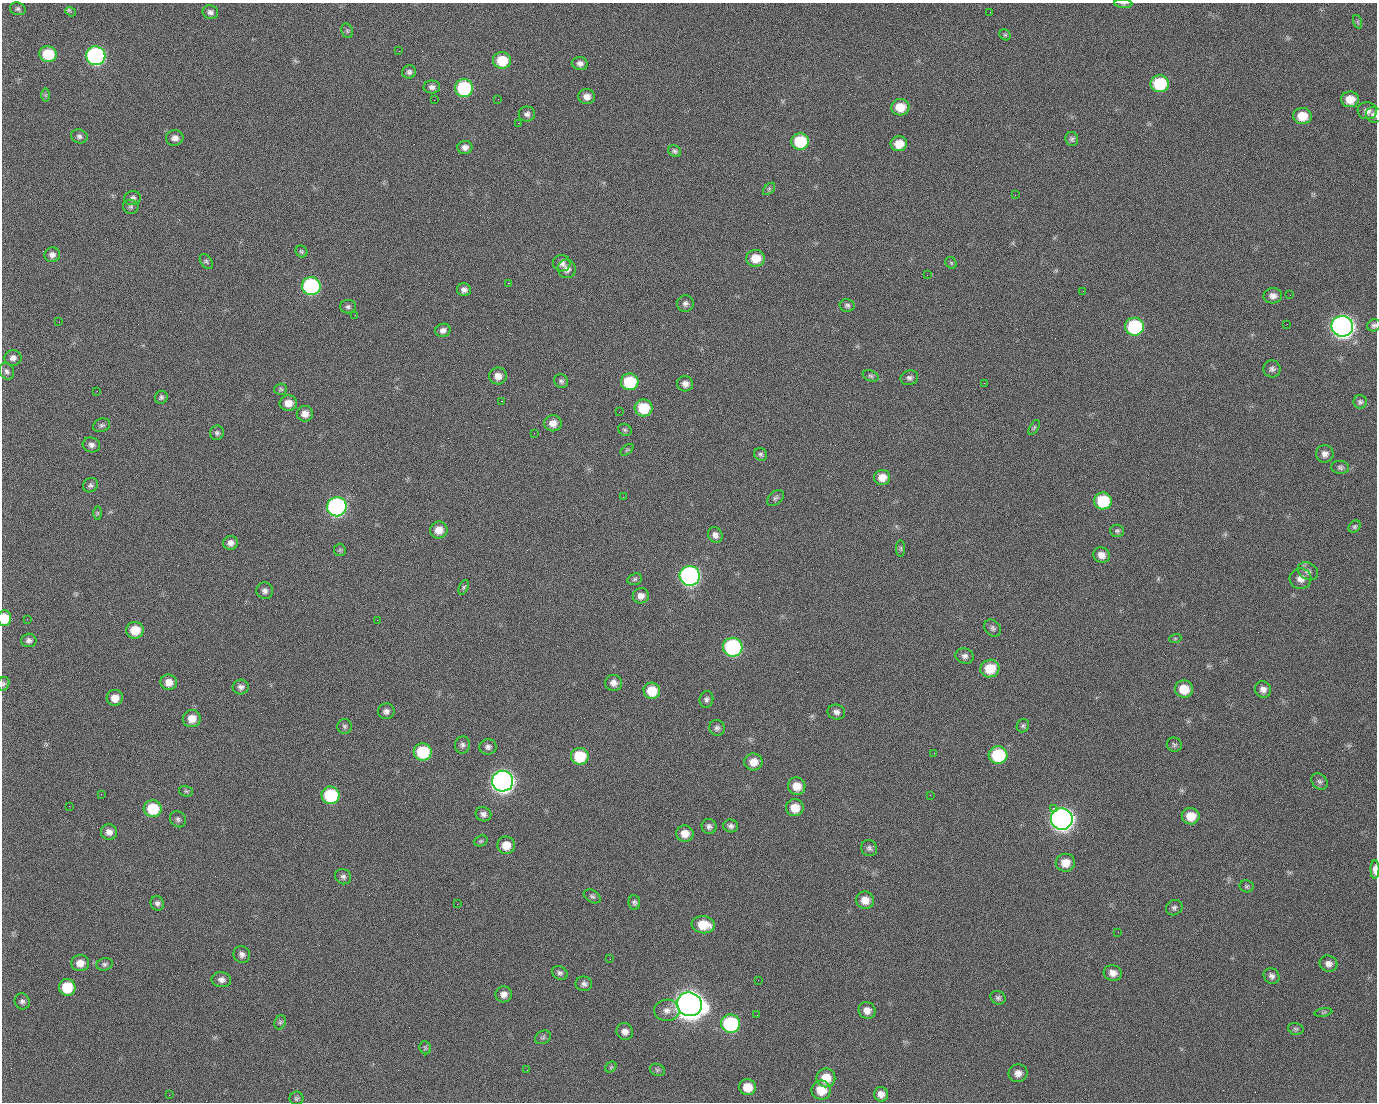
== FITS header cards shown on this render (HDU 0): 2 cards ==
NAXIS1  =                 1375 / length of data axis 1
NAXIS2  =                 1100 / length of data axis 2

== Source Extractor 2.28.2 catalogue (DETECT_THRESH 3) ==
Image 1375 x 1100 px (HDU 0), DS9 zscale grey, 1 PNG px = 1 image px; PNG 1379 x 1104 px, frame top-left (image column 1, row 1100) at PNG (2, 3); each listed source drawn as its Kron ellipse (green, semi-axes under 4 px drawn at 4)
Background 1450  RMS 28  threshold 85.2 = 3 sigma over >= 5 px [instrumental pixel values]
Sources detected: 218; all 218 listed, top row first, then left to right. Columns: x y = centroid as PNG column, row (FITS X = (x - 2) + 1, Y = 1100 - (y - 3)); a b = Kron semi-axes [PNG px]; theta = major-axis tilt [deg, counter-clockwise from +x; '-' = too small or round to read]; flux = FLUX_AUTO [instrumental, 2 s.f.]
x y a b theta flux
1123 3 9 3 -4 3.2e+03
18 9 8 6 -17 4.5e+03
71 12 6 3 -38 5.8e+03
210 12 8 7 - 7.1e+03
990 12 3 2 - 1.7e+03
1358 22 7 4 -71 3.0e+03
347 31 7 5 -70 3.0e+03
1005 35 6 5 - 2.9e+03
399 51 2 2 - 2.1e+04
48 54 8 8 - 7.5e+04
96 56 10 9 - 5.1e+05
502 60 9 8 - 5.9e+04
580 63 8 6 -11 8.7e+03
409 72 7 6 - 5.4e+03
1160 84 9 8 - 1.1e+05
432 87 8 6 3 7.0e+03
464 88 9 9 - 1.8e+05
45 95 7 4 90 2.8e+03
587 97 8 7 - 1.2e+04
498 99 2 2 - 1.1e+03
1350 99 9 8 - 2.6e+04
434 100 2 2 - 3.6e+03
900 107 9 8 - 3.6e+04
1367 111 9 8 - 1.0e+04
527 114 8 7 - 7.3e+03
1374 115 8 7 - 6.6e+03
1302 116 9 8 - 3.6e+04
518 123 2 2 - 2.4e+04
79 136 8 7 - 5.8e+03
175 138 9 7 2 1.0e+04
1072 139 7 6 - 4.5e+03
800 141 9 8 - 9.2e+04
899 144 8 7 - 3.0e+04
465 147 7 6 - 9.3e+03
675 151 7 5 -34 4.6e+03
769 189 7 4 46 3.3e+03
1015 195 2 2 - 6.9e+03
133 198 8 7 - 6.0e+03
131 207 8 7 - 4.8e+03
301 251 6 5 - 3.3e+03
52 255 8 7 - 8.8e+03
756 258 9 8 - 3.3e+04
206 261 8 5 -53 3.5e+03
562 263 9 8 - 1.0e+04
951 263 6 5 - 3.0e+03
567 269 9 9 - 1.1e+04
927 275 2 2 - 8.5e+02
508 283 2 2 - 5.7e+04
311 286 9 9 - 3.2e+05
464 290 7 6 - 7.8e+03
1083 291 2 2 - 3.2e+03
1290 295 2 2 - 2.0e+03
1273 296 9 7 4 1.1e+04
685 304 8 8 - 6.9e+03
847 305 7 6 - 4.8e+03
348 307 8 6 0 4.8e+03
355 315 2 2 - 9.5e+02
59 322 3 2 - 1.4e+03
1287 324 2 2 - 1.0e+03
1374 325 7 6 - 4.8e+03
1342 326 11 10 - 1.5e+06
1134 327 9 9 - 1.8e+05
443 330 8 6 20 8.7e+03
13 358 8 8 - 8.9e+03
1272 369 8 8 - 6.7e+03
7 371 8 7 - 6.6e+03
498 376 9 8 - 1.6e+04
871 376 8 5 -19 3.9e+03
909 378 9 7 19 6.4e+03
561 381 7 6 - 5.1e+03
630 382 9 8 - 9.4e+04
984 383 2 2 - 1.9e+04
685 384 8 7 - 1.0e+04
281 389 6 5 - 3.2e+03
97 391 2 2 - 1.2e+03
161 397 7 6 - 4.4e+03
501 401 3 2 - 5.9e+04
1360 402 6 6 - 4.8e+03
288 403 9 8 - 1.9e+04
644 408 9 8 - 7.0e+04
619 412 2 2 - 8.1e+02
305 414 8 8 - 1.4e+04
553 423 9 8 - 1.5e+04
102 425 9 6 20 4.7e+03
1034 427 8 4 57 3.2e+03
625 430 7 5 -27 3.7e+03
217 433 7 7 - 4.9e+03
534 433 2 2 - 7.6e+02
91 445 9 7 -16 8.2e+03
627 450 7 4 37 3.1e+03
761 454 7 6 - 4.6e+03
1325 454 9 8 - 1.0e+04
1340 467 9 6 -7 5.0e+03
882 477 8 7 - 2.0e+04
90 485 8 6 34 5.4e+03
623 497 2 2 - 3.1e+03
775 498 9 6 41 5.1e+03
1103 501 9 8 - 8.9e+04
337 507 9 9 - 5.7e+05
97 513 7 4 90 2.7e+03
1354 527 7 5 45 3.5e+03
439 530 9 8 - 2.1e+04
1117 531 7 6 - 4.2e+03
715 535 8 7 - 9.3e+03
231 543 7 7 - 1.0e+04
901 548 8 4 -90 3.4e+03
340 550 6 6 - 3.2e+03
1101 555 8 7 - 1.4e+04
1308 571 11 8 -30 8.7e+03
690 576 10 10 - 6.8e+05
635 579 7 5 18 4.0e+03
1300 579 11 10 - 1.4e+04
464 587 8 4 67 3.1e+03
265 591 8 8 - 8.1e+03
641 596 8 7 - 1.2e+04
4 618 8 6 -90 3.6e+04
27 619 2 2 - 3.9e+03
377 620 2 2 - 1.1e+04
993 628 9 7 -49 6.0e+03
135 630 9 8 - 4.1e+04
1175 639 6 4 20 2.7e+03
29 640 7 7 - 6.3e+03
733 647 10 9 - 3.2e+05
965 656 9 7 -18 8.0e+03
990 669 9 9 - 4.6e+04
169 682 8 7 - 1.9e+04
613 683 8 8 - 1.1e+04
3 684 7 5 65 3.8e+03
241 687 8 7 - 7.4e+03
1184 689 9 8 - 3.8e+04
1263 689 8 8 - 1.0e+04
652 691 8 8 - 4.4e+04
115 698 8 8 - 1.9e+04
706 699 8 6 75 5.5e+03
386 711 8 8 - 7.8e+03
836 712 9 7 -15 8.0e+03
192 719 9 8 - 2.2e+04
345 726 7 7 - 4.8e+03
1023 726 7 6 - 3.9e+03
717 728 8 7 - 6.2e+03
462 745 9 7 84 6.1e+03
1174 745 7 7 - 4.6e+03
488 747 8 7 - 7.0e+03
423 752 9 8 - 9.7e+04
934 753 3 2 - 1.7e+03
998 755 9 9 - 1.2e+05
580 756 9 8 - 7.1e+04
753 762 9 8 - 2.1e+04
502 781 10 10 - 1.5e+06
1319 781 9 7 -44 5.5e+03
797 786 9 8 - 2.3e+04
186 791 7 5 -14 3.5e+03
101 794 3 2 - 2.7e+03
331 795 9 8 - 1.3e+05
930 795 2 2 - 6.5e+03
69 806 2 2 - 8.2e+02
795 808 9 8 - 2.9e+04
1053 808 2 2 - 1.6e+04
153 809 9 8 - 7.2e+04
483 814 8 7 - 7.8e+03
1191 816 9 8 - 3.0e+04
178 819 8 7 - 5.4e+03
1062 819 11 10 - 1.5e+06
709 826 7 7 - 6.7e+03
731 826 7 6 - 6.3e+03
109 832 8 7 - 1.2e+04
685 834 8 8 - 1.9e+04
481 841 7 5 20 3.4e+03
506 845 9 9 - 2.7e+04
869 848 8 7 - 5.8e+03
1065 863 9 9 - 2.2e+04
1375 869 9 4 90 1.6e+04
343 877 8 7 - 6.2e+03
1247 886 7 6 - 3.5e+03
592 896 9 6 -31 4.5e+03
865 900 9 8 - 2.0e+04
634 902 7 6 - 4.8e+03
157 903 7 6 - 5.8e+03
457 904 2 2 - 1.5e+03
1174 908 8 7 - 5.6e+03
703 925 12 8 -8 4.2e+04
1118 932 3 2 - 2.4e+03
242 954 9 8 - 8.6e+03
610 959 2 2 - 2.5e+03
80 963 9 8 - 1.7e+04
105 964 8 6 16 4.7e+03
1328 964 9 8 - 1.0e+04
560 973 8 6 -31 5.7e+03
1113 973 9 7 -16 1.3e+04
1271 976 8 7 - 7.3e+03
221 980 10 7 -7 9.8e+03
758 980 2 2 - 1.7e+03
584 984 8 7 - 6.9e+03
67 987 8 8 - 5.9e+04
504 994 8 8 - 1.1e+04
998 998 8 6 -29 4.9e+03
22 1001 8 7 - 6.1e+03
689 1004 13 11 -17 3.6e+06
667 1010 12 11 - 1.4e+04
867 1010 8 8 - 1.4e+04
1323 1012 9 4 9 3.5e+03
757 1015 2 2 - 1.1e+03
280 1022 7 5 67 3.9e+03
731 1024 9 9 - 1.9e+05
1296 1029 8 5 -15 3.7e+03
625 1031 8 8 - 1.1e+04
543 1037 8 6 26 4.2e+03
425 1048 6 6 - 3.7e+03
611 1067 6 4 44 2.9e+03
527 1070 2 2 - 7.8e+02
657 1070 8 6 -21 3.6e+03
1018 1073 9 8 - 1.2e+04
826 1078 9 9 - 3.6e+04
748 1087 8 8 - 2.9e+04
821 1090 10 9 - 3.7e+04
881 1094 7 7 - 1.3e+04
169 1095 2 2 - 5.0e+03
296 1098 7 7 - 4.1e+03
At the frame edge (FLAGS 8, measured only in part): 6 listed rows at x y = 1123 3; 1374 115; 1374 325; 4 618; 3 684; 1375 869